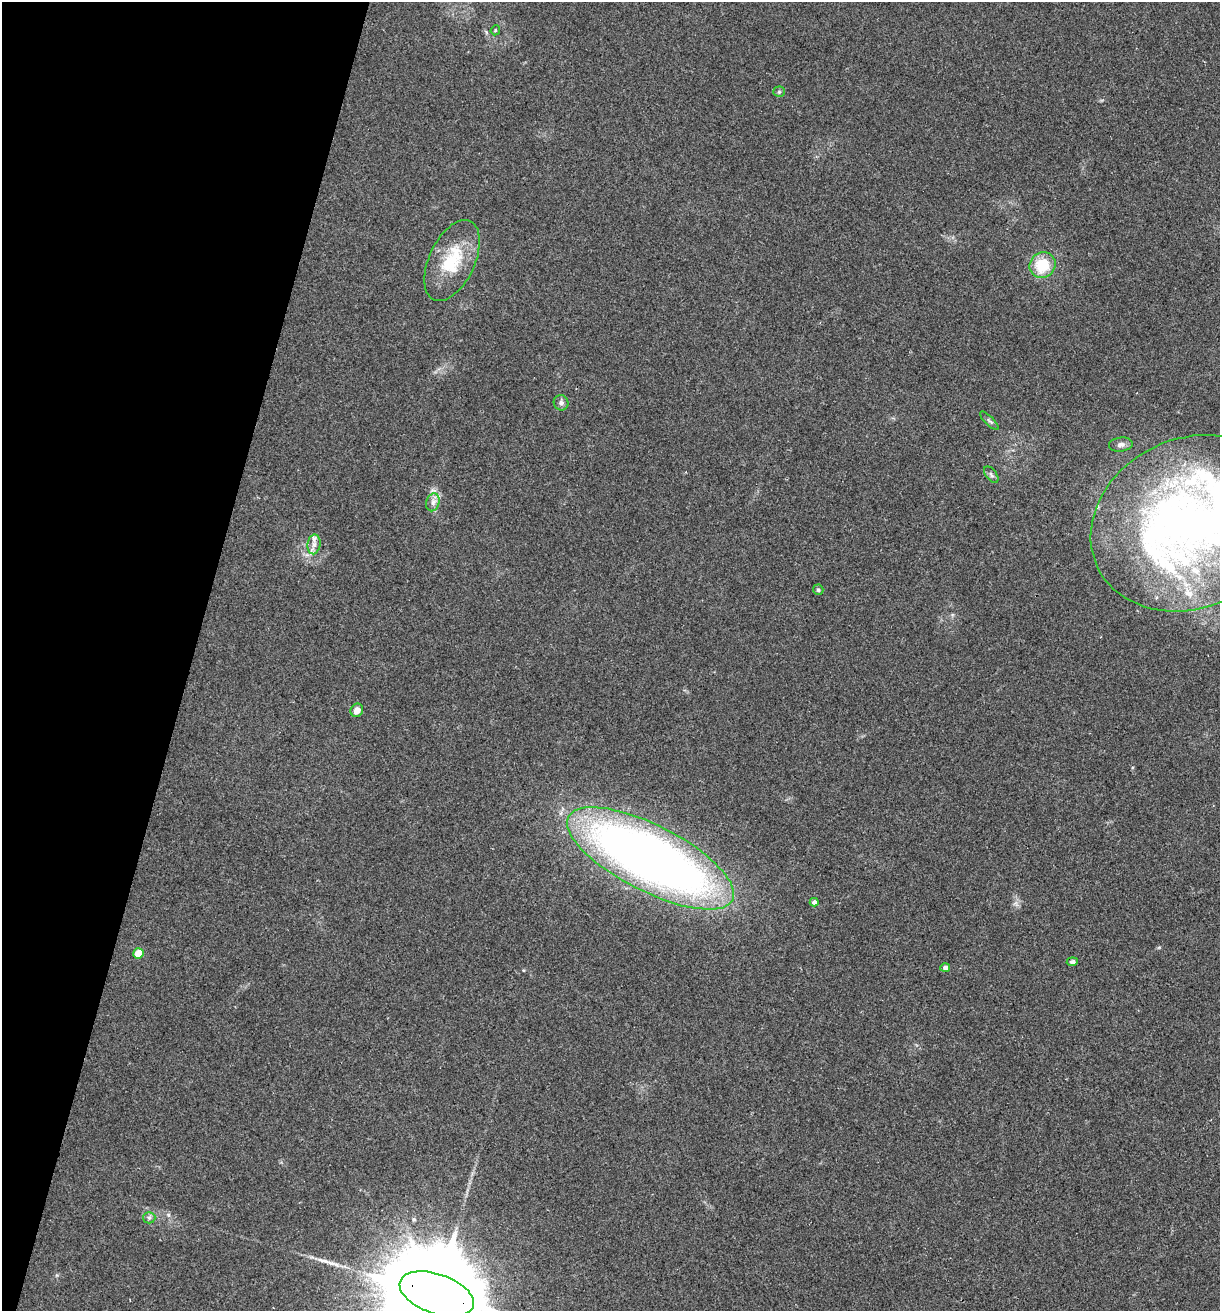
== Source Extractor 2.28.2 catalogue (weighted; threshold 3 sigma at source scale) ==
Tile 9 of 4 x 4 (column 1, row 3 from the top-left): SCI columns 130-1347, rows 1313-2621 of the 5257 x 5239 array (HDU 1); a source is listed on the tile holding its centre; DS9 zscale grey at full resolution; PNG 1222 x 1313 px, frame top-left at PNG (2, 2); each listed source drawn as its Kron ellipse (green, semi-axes under 4 px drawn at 4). Shown black and unused: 16% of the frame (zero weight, under 2 of 3 exposures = <1% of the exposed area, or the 3 px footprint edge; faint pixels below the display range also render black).
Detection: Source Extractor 2.28.2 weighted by HDU 2 'WHT'; one run over the whole footprint, this tile lists its part. Background 0.0851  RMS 0.0082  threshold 0.0369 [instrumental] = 3 sigma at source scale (4.5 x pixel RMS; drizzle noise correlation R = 1.50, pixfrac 1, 0.05/0.05 arcsec/px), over >= 5 px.
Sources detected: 25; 2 inside a brighter object's white glare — neither listed nor drawn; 3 inside a brighter listed object's ellipse — not listed separately; the other 20 listed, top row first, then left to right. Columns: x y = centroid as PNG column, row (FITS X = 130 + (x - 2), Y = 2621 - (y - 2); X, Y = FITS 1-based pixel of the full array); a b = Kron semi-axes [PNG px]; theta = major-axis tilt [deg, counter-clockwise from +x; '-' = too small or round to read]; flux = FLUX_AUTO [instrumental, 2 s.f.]
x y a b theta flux
495 30 5 4 - 0.94
779 92 5 5 - 1.4
452 260 43 23 65 42
1042 265 13 12 - 29
561 403 8 7 - 2.9
989 421 12 3 -45 1.7
1121 445 12 7 7 4
991 475 9 5 -53 2.1
433 502 9 6 75 3.9
1190 523 103 84 26 470
314 544 10 6 81 4.2
818 590 5 5 - 1.5
357 710 7 6 - 6.2
650 858 92 33 -27 780
814 902 4 4 - 3.2
139 953 5 5 - 18
1072 962 5 4 - 2.3
945 967 5 4 - 3.1
149 1218 6 6 - 1.9
437 1294 39 19 -19 31000
Overlapping masked pixels (flux is a lower limit): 1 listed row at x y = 437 1294
Isophote crosses this tile's border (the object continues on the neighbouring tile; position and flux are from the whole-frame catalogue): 2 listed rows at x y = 1190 523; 437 1294